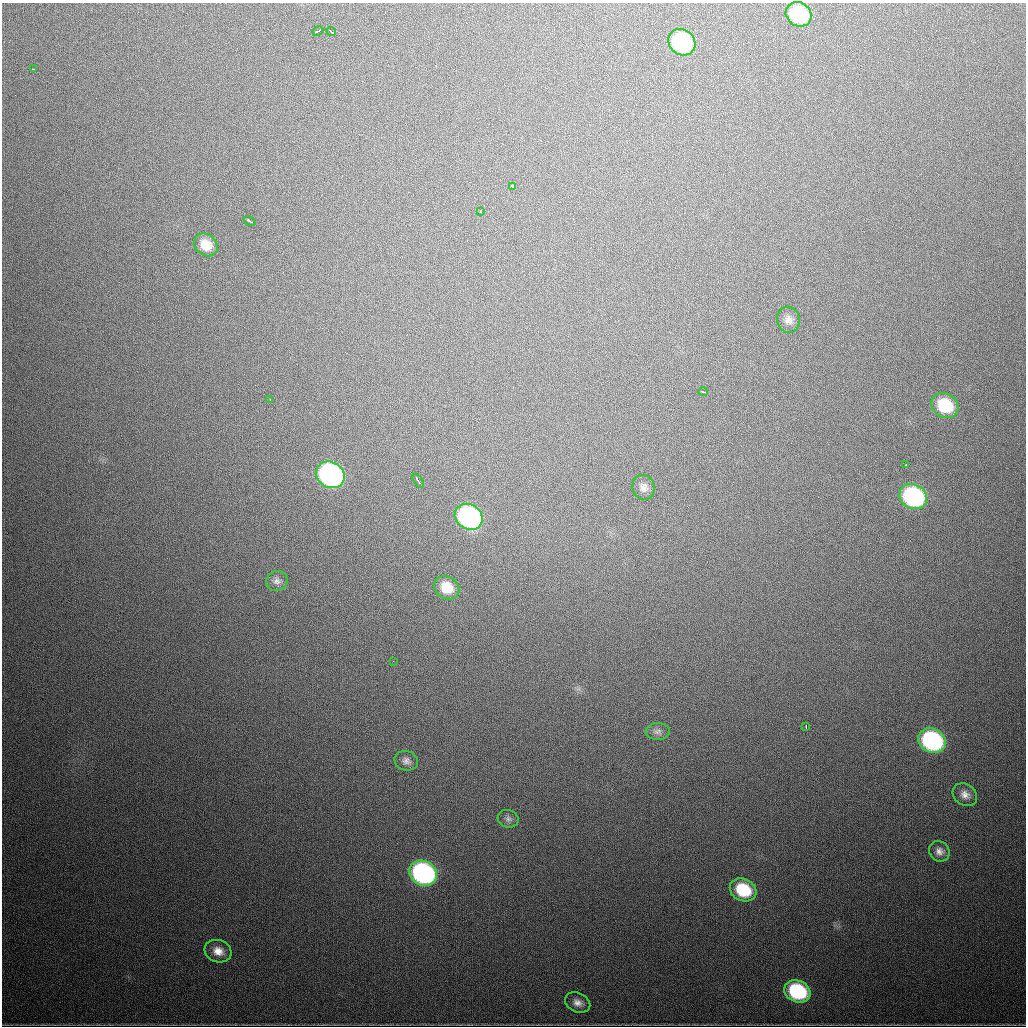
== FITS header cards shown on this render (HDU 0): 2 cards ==
NAXIS1  =                 1024
NAXIS2  =                 1024

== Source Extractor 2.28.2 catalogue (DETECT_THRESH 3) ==
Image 1024 x 1024 px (HDU 0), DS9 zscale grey, 1 PNG px = 1 image px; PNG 1028 x 1028 px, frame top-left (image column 1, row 1024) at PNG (2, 3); each listed source drawn as its Kron ellipse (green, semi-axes under 4 px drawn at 4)
Background 649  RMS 20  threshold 61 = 3 sigma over >= 5 px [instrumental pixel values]
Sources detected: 34; all 34 listed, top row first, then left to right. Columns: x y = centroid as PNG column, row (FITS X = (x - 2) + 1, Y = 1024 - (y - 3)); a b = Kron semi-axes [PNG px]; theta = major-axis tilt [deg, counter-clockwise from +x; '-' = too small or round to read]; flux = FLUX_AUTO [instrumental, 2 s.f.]
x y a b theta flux
799 14 13 11 -33 86000
318 31 5 3 - 8000
331 32 4 3 - 6500
682 42 14 12 -38 140000
33 69 3 2 - 2100
513 186 3 3 - 14000
481 212 3 2 - 1800
250 221 6 2 -32 3500
206 245 13 10 -38 21000
788 320 13 11 -74 9600
703 392 5 3 - 3300
270 400 3 2 - 1800
945 405 14 12 -30 59000
906 465 3 2 - 2100
330 475 15 12 -32 380000
418 481 7 2 -58 4800
644 487 13 11 -75 9200
913 497 14 12 -28 210000
469 517 15 12 -33 260000
277 581 11 10 - 7200
447 588 13 11 -33 29000
393 661 2 2 - 2300
806 727 3 2 - 2300
658 731 12 8 2 7200
932 741 14 12 -27 230000
406 761 12 10 -15 7600
965 795 13 10 -36 11000
508 819 10 8 -16 5700
939 851 11 9 -49 8500
423 873 14 12 -28 360000
743 890 14 11 -26 63000
218 951 14 11 -18 16000
797 991 13 10 -24 120000
578 1003 13 9 -25 10000